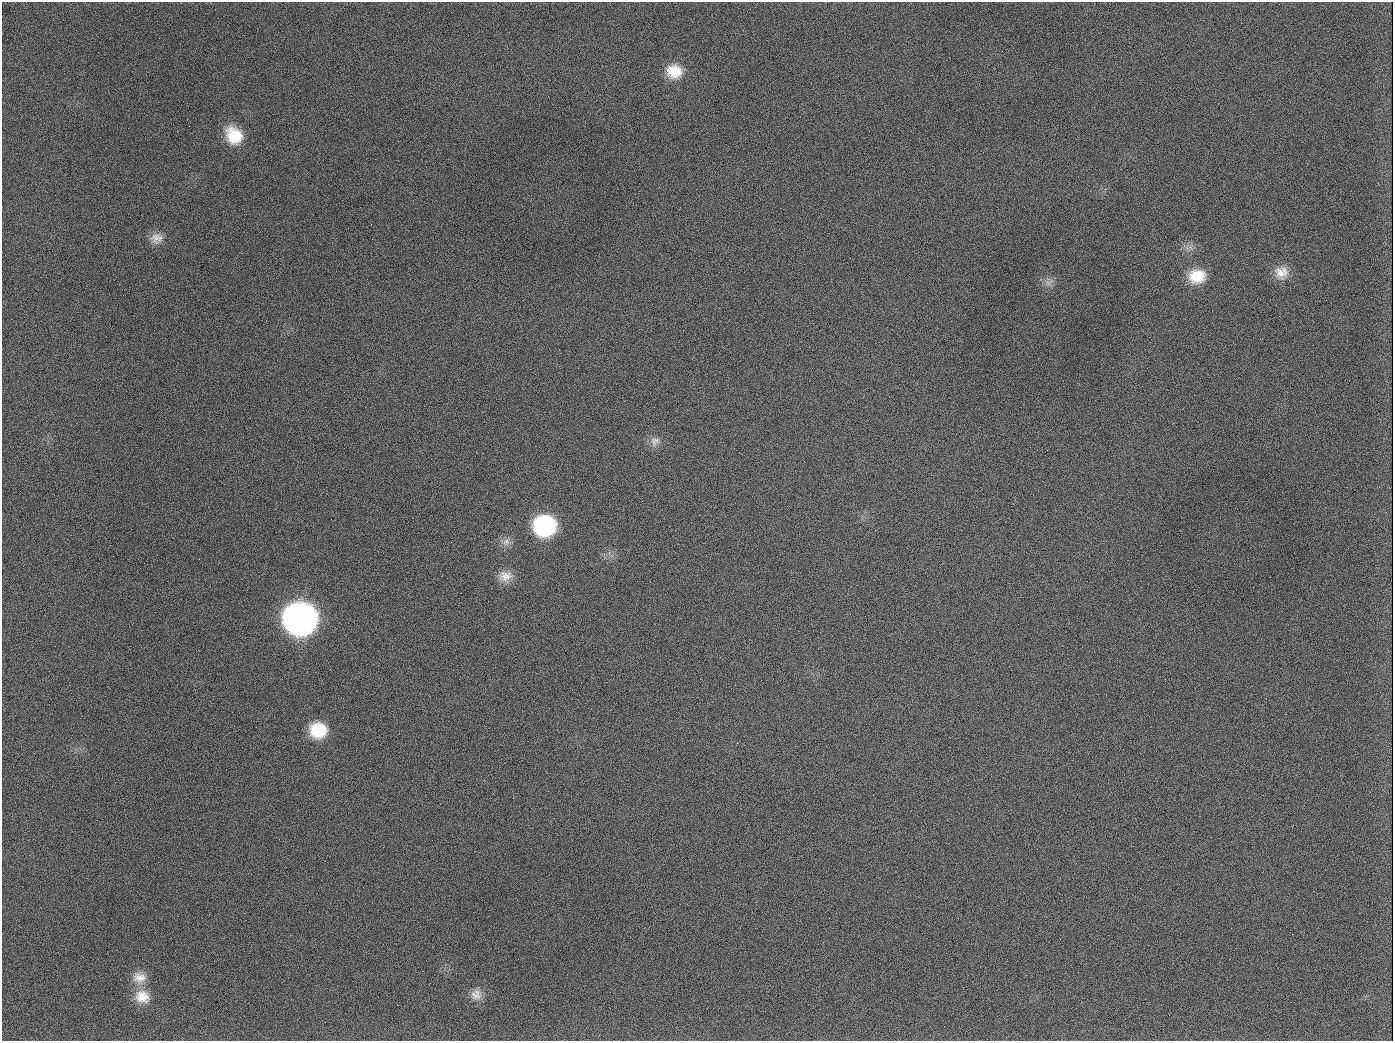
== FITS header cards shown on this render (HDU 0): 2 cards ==
NAXIS1  =                 1391
NAXIS2  =                 1039

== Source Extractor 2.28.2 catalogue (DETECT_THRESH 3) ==
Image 1391 x 1039 px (HDU 0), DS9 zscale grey, 1 PNG px = 1 image px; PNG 1395 x 1043 px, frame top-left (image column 1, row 1039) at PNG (2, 2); no overlay
Background 1670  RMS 74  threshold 221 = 3 sigma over >= 5 px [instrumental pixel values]
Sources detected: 18; all 18 listed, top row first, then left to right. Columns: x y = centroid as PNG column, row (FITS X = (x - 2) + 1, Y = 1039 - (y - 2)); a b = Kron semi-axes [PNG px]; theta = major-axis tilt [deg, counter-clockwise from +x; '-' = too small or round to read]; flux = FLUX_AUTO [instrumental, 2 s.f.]
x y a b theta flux
674 71 19 17 -11 1.2e+05
189 126 2 2 - 6.4e+03
234 135 20 16 -50 1.6e+05
156 238 17 13 2 5.0e+04
1281 272 18 17 - 7.4e+04
1197 276 20 16 3 1.3e+05
1049 282 14 7 38 2.8e+04
654 407 2 2 - 4.0e+03
655 441 14 12 65 3.8e+04
545 526 19 17 -1 5.6e+05
506 542 11 9 30 3.1e+04
505 576 19 13 9 6.2e+04
300 619 20 19 - 3.9e+06
318 730 18 16 -10 1.8e+05
139 977 19 15 -7 7.0e+04
476 994 15 14 - 4.9e+04
142 997 20 18 -20 1.0e+05
944 1026 2 2 - 5.0e+03